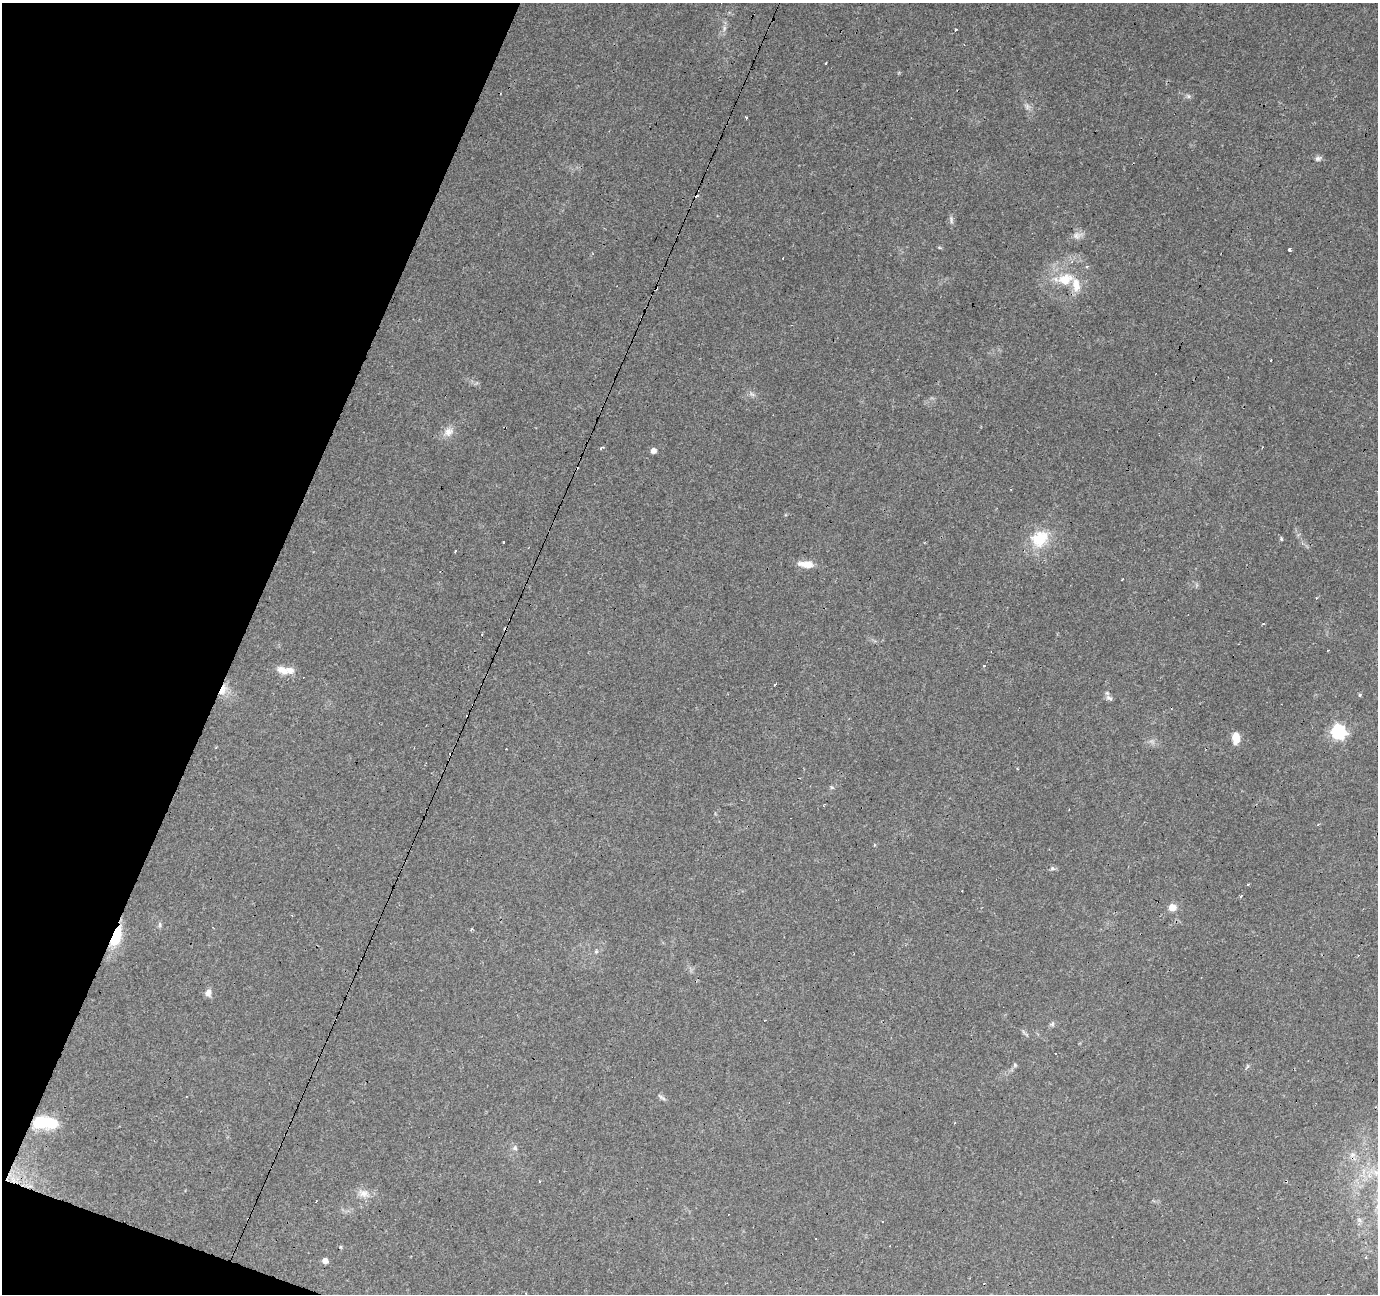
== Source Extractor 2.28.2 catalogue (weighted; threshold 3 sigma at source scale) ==
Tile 9 of 4 x 4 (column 1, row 3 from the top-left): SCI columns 1-1376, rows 1500-2791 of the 5510 x 5647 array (HDU 1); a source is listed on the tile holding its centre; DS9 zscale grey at full resolution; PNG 1380 x 1296 px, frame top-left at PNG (2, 3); no overlay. Shown black and unused: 18% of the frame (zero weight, under 3 of 4 exposures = <1% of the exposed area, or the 3 px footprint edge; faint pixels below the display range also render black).
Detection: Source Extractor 2.28.2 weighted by HDU 2 'WHT'; one run over the whole footprint, this tile lists its part. Background 0.0565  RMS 0.0043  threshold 0.0191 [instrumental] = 3 sigma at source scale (4.5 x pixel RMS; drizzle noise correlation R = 1.50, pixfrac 1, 0.0396/0.0396 arcsec/px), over >= 5 px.
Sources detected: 75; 2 inside a brighter object's white glare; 20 cosmic-ray / hot-pixel residue — not listed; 2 inside a brighter listed object's ellipse — not listed separately; the other 51 listed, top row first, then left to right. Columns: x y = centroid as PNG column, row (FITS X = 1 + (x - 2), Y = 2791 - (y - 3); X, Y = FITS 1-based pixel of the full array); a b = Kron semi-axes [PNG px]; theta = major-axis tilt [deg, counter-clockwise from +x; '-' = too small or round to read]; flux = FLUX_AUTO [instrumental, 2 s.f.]
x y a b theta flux
724 28 9 4 82 1.3
955 29 3 3 - 2.3
826 63 3 3 - 0.81
1188 96 6 6 - 0.88
1027 106 8 6 -70 1.4
747 117 3 3 - 2
1318 158 9 6 16 1.3
951 219 12 5 -84 1.2
1077 235 14 9 14 2.6
1290 250 3 3 - 4.5
1072 261 5 4 - 0.69
1065 279 22 12 6 11
656 288 3 2 - 0.64
752 394 8 4 -37 1
448 432 15 11 42 3.7
602 448 6 3 34 0.62
1262 448 3 2 - 0.37
653 451 5 5 - 2.4
1039 539 27 22 30 14
1281 539 6 4 -70 0.54
807 564 18 8 -5 5.4
1122 579 3 2 - 0.67
482 634 2 2 - 0.39
1328 650 3 2 - 0.34
283 671 17 9 -27 4.4
223 690 16 8 64 4.2
1360 695 3 3 - 1.4
1109 698 10 6 -24 1.4
1338 732 7 7 - 75
1236 738 11 7 87 5.7
832 787 6 4 -44 0.54
1318 825 3 2 - 1.2
1052 868 7 5 -17 0.91
1247 885 3 3 - 1.8
1240 896 3 2 - 1.2
1172 907 8 7 - 3.9
160 925 9 4 -90 0.86
114 938 15 11 63 16
596 951 6 5 - 0.77
208 993 10 7 86 2.2
1052 1024 6 6 - 0.85
1015 1065 6 5 - 0.74
662 1097 14 4 -33 1.1
47 1123 24 13 -20 15
515 1148 7 6 - 1.2
1353 1155 9 4 8 1.3
1376 1172 12 7 -23 3.6
13 1180 7 4 -72 1.5
540 1181 3 2 - 0.39
363 1193 15 11 -16 3.9
325 1261 5 5 - 3.3
Overlapping masked pixels (flux is a lower limit): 4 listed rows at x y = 656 288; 223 690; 114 938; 13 1180
Isophote crosses this tile's border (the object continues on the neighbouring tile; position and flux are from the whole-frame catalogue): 1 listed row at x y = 1376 1172